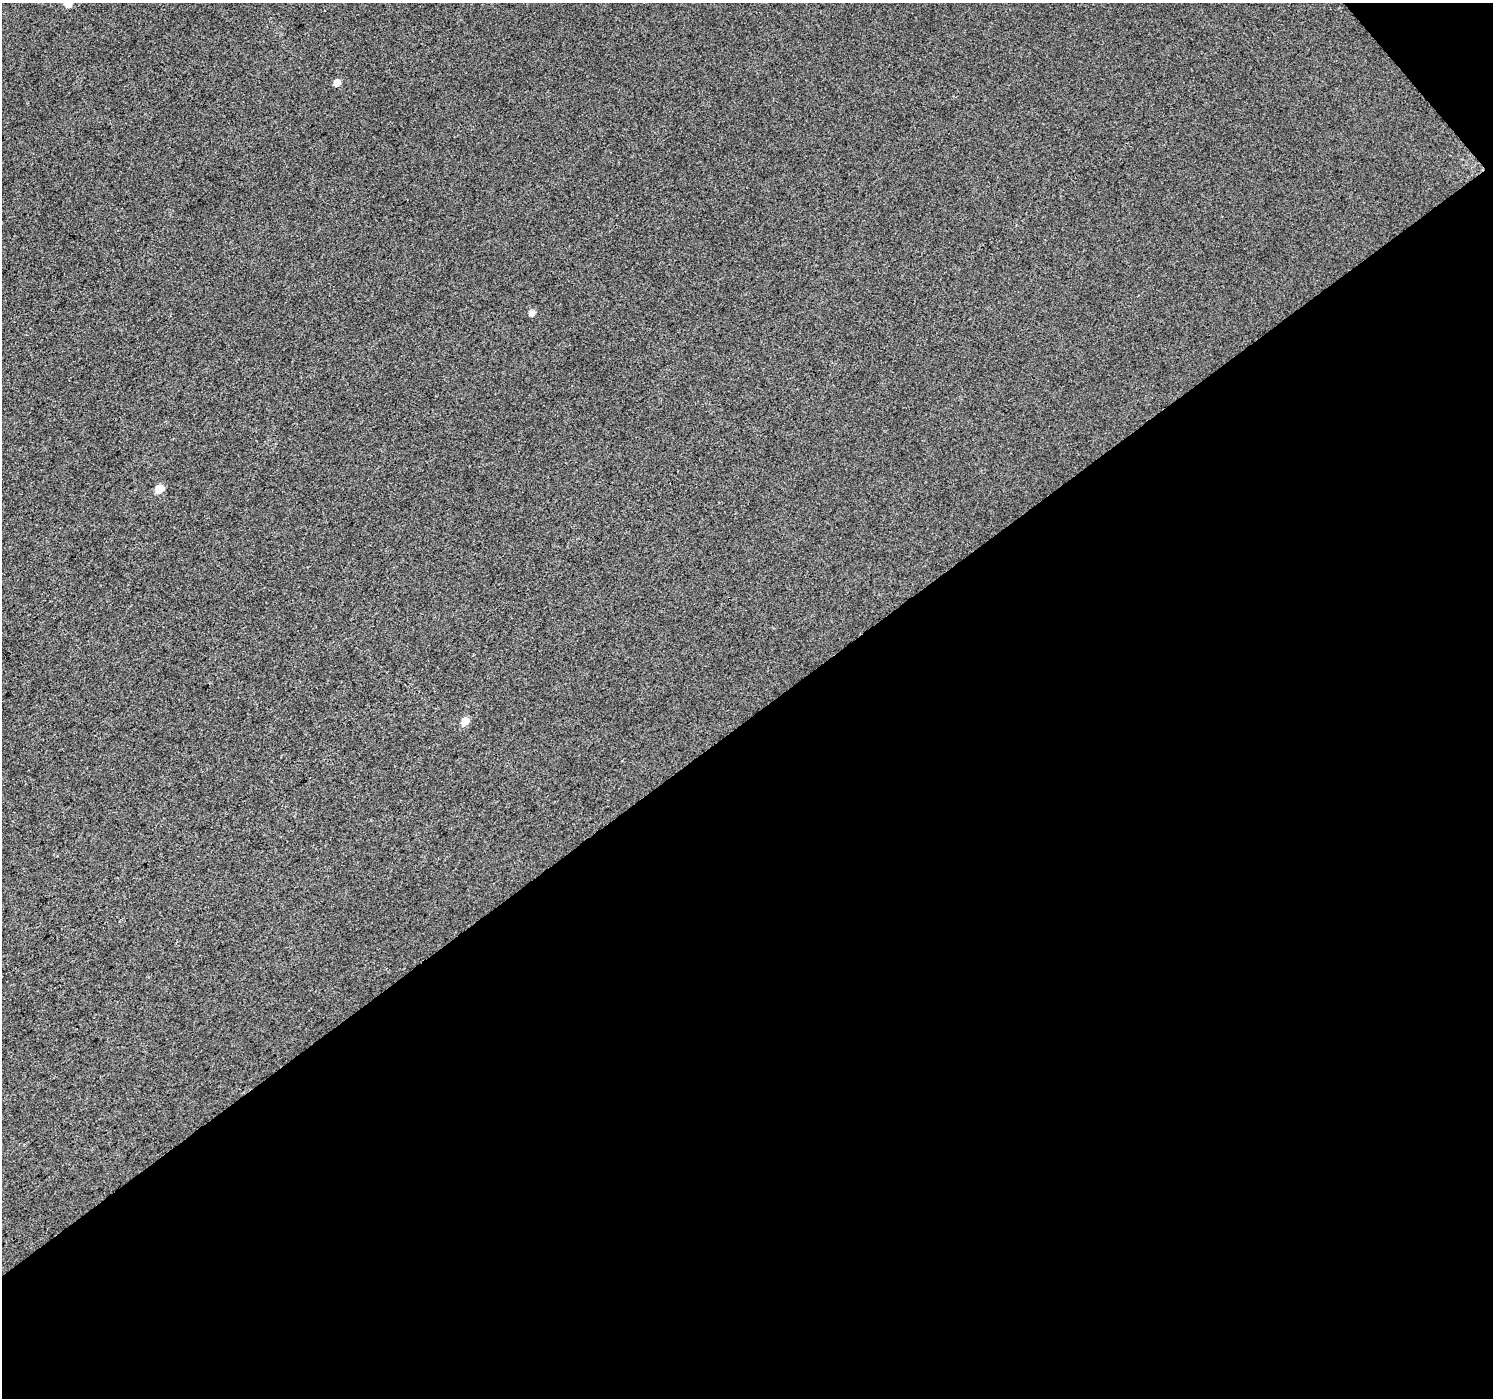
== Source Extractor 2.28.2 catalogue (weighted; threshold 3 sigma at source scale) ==
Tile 4 of 2 x 2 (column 2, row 2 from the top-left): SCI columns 1495-2985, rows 95-1490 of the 2985 x 2964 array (HDU 1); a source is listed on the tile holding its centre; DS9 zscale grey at full resolution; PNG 1495 x 1400 px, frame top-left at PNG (2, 3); no overlay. Shown black and unused: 49% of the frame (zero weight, under 3 of 4 exposures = <1% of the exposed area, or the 3 px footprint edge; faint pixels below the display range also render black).
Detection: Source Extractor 2.28.2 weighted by HDU 2 'WHT'; one run over the whole footprint, this tile lists its part. Background 0.0535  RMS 0.011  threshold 0.0516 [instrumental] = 3 sigma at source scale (4.5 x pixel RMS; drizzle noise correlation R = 1.50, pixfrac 1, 0.0396/0.0396 arcsec/px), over >= 5 px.
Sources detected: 5; all 5 listed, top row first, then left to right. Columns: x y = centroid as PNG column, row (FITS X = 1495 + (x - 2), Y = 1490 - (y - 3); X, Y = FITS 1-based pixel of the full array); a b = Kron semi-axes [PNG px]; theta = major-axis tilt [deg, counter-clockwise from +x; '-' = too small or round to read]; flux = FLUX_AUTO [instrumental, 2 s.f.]
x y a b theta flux
68 4 6 5 - 15
337 82 5 5 - 9.6
532 313 6 5 - 6.4
159 489 6 5 - 21
465 721 6 5 - 14
Isophote crosses this tile's border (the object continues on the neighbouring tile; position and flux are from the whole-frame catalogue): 1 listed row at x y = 68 4